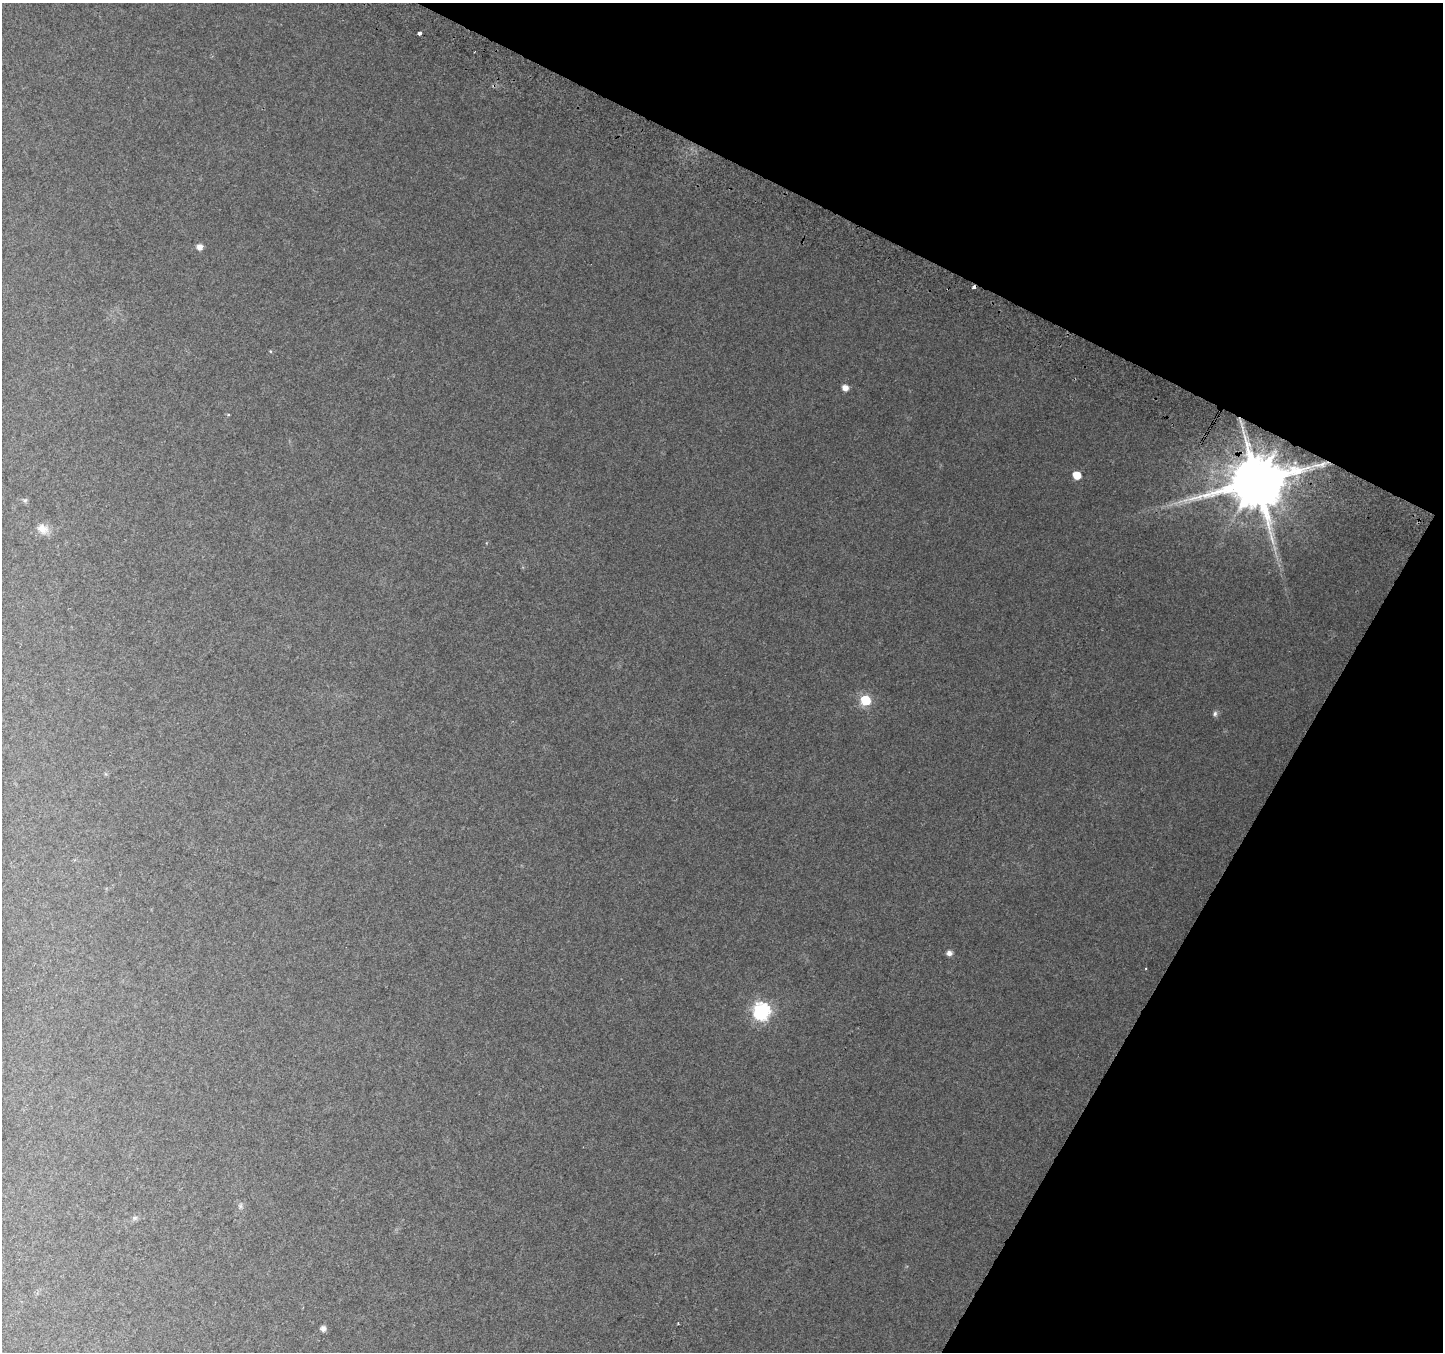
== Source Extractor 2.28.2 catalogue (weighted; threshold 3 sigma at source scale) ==
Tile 8 of 4 x 4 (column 4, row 2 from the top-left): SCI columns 4354-5794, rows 3005-4354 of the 5815 x 5942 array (HDU 1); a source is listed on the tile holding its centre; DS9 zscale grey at full resolution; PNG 1445 x 1354 px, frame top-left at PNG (2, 3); no overlay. Shown black and unused: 25% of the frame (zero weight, under 2 of 3 exposures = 2% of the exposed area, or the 3 px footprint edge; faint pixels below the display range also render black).
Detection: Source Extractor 2.28.2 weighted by HDU 2 'WHT'; one run over the whole footprint, this tile lists its part. Background 0.0759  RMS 0.01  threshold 0.0452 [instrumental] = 3 sigma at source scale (4.5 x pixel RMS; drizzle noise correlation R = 1.50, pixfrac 1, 0.0396/0.0396 arcsec/px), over >= 5 px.
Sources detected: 19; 2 cosmic-ray / hot-pixel residue — not listed; the other 17 listed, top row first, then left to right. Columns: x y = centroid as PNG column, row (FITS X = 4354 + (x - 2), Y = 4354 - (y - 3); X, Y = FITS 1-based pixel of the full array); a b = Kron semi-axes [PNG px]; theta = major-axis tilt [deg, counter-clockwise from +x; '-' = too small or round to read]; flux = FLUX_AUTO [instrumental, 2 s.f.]
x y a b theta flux
419 33 3 3 - 8.1
200 247 7 6 - 5.5
845 388 6 6 - 6.2
228 414 4 3 - 0.78
1322 464 12 7 24 6.5
1077 475 6 5 - 17
1256 481 16 14 24 8000
25 500 7 5 42 1.7
43 529 16 12 -29 9.5
865 700 7 6 - 36
1215 714 7 6 - 2.3
949 953 6 6 - 3.9
761 1011 8 7 - 270
240 1206 8 6 -89 2.3
135 1218 8 6 2 2.3
678 1323 2 2 - 0.83
323 1328 6 5 - 4.5
Overlapping masked pixels (flux is a lower limit): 1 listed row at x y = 1256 481